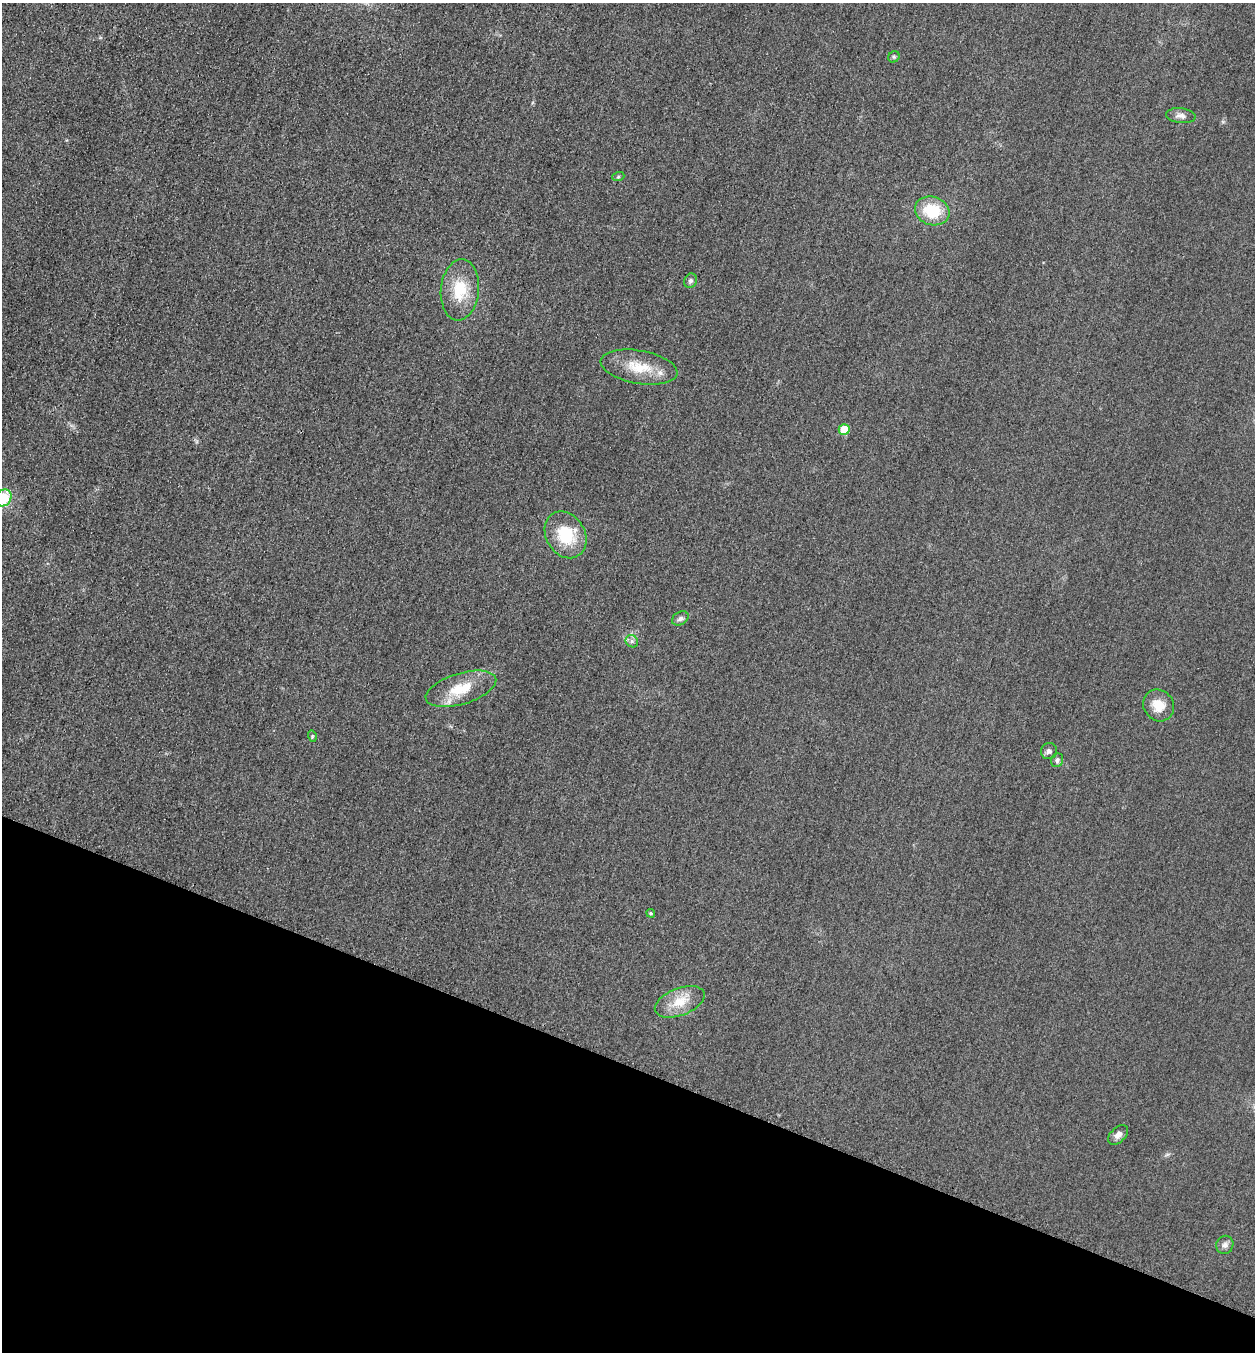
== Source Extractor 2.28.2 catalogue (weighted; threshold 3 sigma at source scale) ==
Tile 15 of 4 x 4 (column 3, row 4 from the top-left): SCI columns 2668-3920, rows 24-1373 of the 5463 x 5449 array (HDU 1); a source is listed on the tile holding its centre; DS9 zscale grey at full resolution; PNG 1257 x 1354 px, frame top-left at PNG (2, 3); each listed source drawn as its Kron ellipse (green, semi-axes under 4 px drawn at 4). Shown black and unused: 21% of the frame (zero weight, under 3 of 4 exposures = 3% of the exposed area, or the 3 px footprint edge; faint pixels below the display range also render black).
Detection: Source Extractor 2.28.2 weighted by HDU 2 'WHT'; one run over the whole footprint, this tile lists its part. Background 0.0773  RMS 0.017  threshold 0.0764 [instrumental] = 3 sigma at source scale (4.5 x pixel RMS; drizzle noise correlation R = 1.50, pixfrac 1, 0.05/0.05 arcsec/px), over >= 5 px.
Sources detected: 21; all 21 listed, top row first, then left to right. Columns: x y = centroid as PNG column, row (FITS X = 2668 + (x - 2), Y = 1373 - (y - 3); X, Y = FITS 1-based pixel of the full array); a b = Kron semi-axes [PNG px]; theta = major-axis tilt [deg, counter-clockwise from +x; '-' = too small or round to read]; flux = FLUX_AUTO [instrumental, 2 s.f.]
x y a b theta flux
894 57 6 5 - 2.7
1181 116 15 7 -6 8.8
618 177 6 4 19 2.1
932 211 17 14 -18 61
690 281 7 6 - 4.3
460 290 31 19 85 59
639 367 39 16 -10 50
844 429 5 5 - 41
3 498 9 7 53 58
566 535 24 19 -60 66
680 618 9 6 32 5.1
632 641 7 5 -48 4.1
461 689 36 15 17 52
1159 705 16 15 - 28
312 736 6 3 -74 1.8
1049 751 8 7 - 6.2
1057 760 7 6 - 3.9
651 913 4 4 - 2.4
680 1002 26 13 21 36
1118 1135 12 7 44 8.2
1225 1245 9 8 - 6.4
Isophote crosses this tile's border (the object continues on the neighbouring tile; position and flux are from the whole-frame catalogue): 1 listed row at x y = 3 498